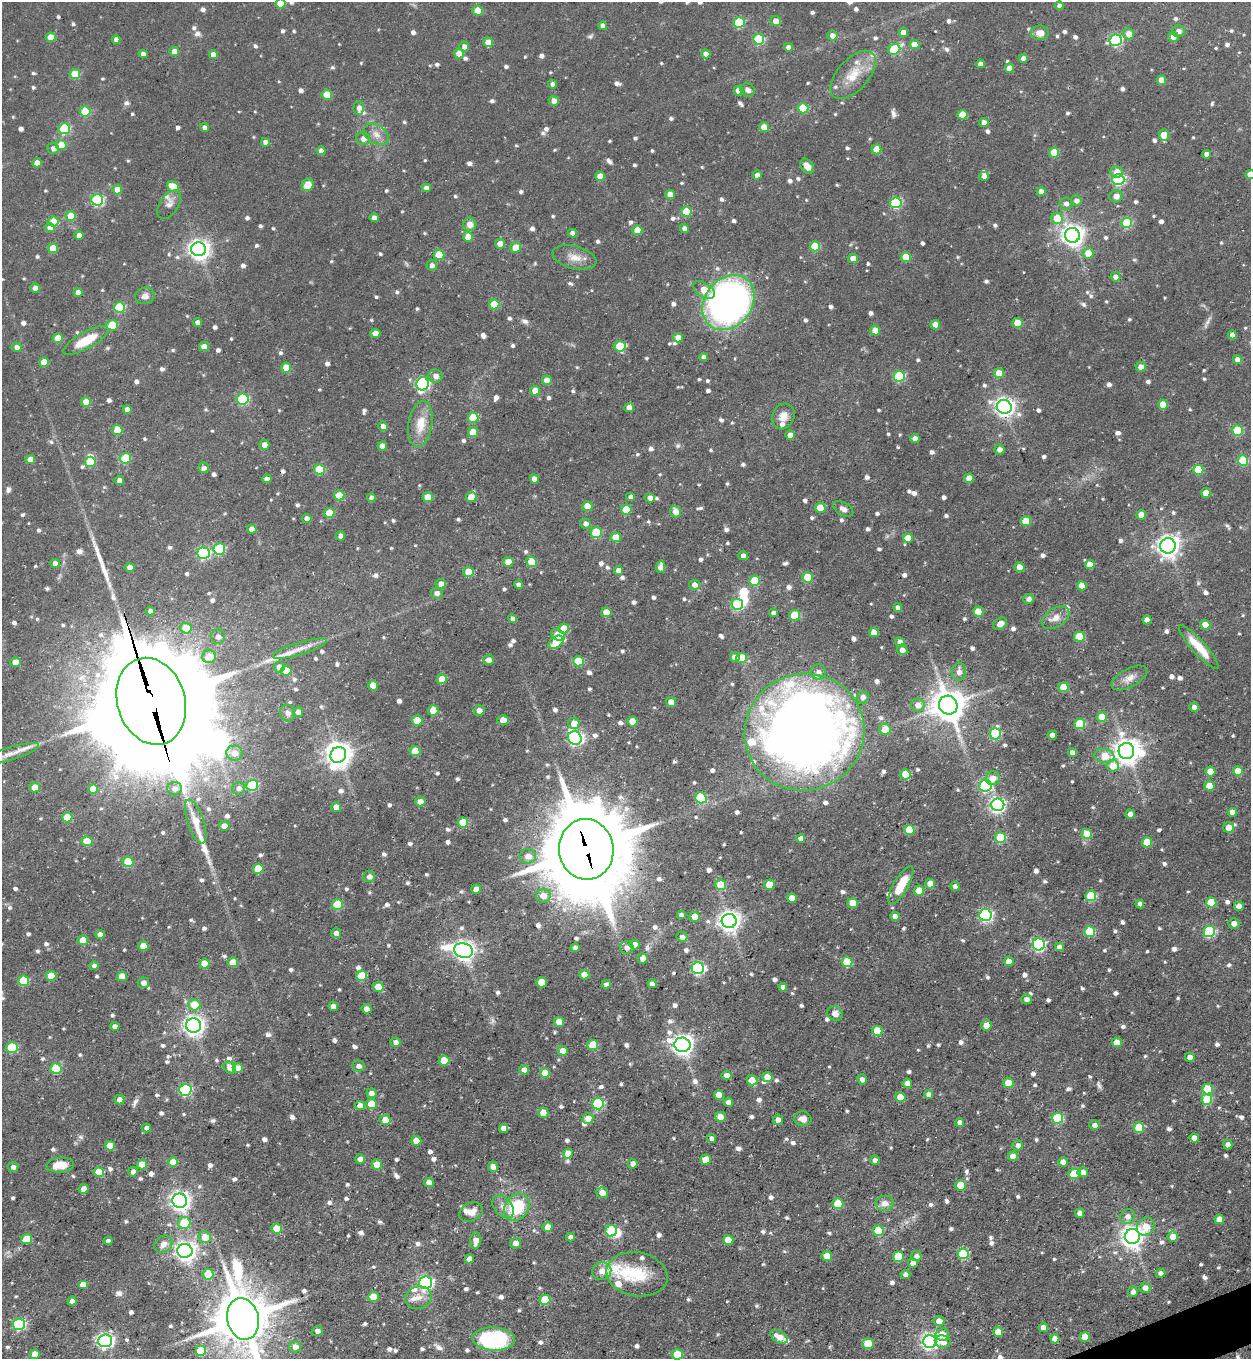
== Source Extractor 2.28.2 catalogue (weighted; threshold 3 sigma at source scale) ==
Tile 6 of 4 x 4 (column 2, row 2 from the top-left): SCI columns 1524-2772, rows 2717-4073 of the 5415 x 5431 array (HDU 1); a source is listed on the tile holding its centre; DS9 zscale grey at full resolution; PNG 1253 x 1361 px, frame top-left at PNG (2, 2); each listed source drawn as its Kron ellipse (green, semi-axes under 4 px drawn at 4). Shown black and unused: <1% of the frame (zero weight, under 3 of 5 exposures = <1% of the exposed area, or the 3 px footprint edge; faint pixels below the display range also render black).
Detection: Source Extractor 2.28.2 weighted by HDU 2 'WHT'; one run over the whole footprint, this tile lists its part. Background 0.0583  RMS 0.0043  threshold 0.0193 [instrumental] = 3 sigma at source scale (4.5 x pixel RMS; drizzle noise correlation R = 1.50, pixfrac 1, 0.05/0.05 arcsec/px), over >= 5 px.
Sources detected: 1048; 2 too faint to see at this stretch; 10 inside a brighter object's white glare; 1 cosmic-ray / hot-pixel residue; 5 long thin detections or spike segments (spike, bleed or trail) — neither listed nor drawn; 18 inside a brighter listed object's ellipse — not listed separately; of the other 1012, all 500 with FLUX_AUTO >= 1.87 (the completeness limit of this list) listed and drawn (512 fainter detections not listed), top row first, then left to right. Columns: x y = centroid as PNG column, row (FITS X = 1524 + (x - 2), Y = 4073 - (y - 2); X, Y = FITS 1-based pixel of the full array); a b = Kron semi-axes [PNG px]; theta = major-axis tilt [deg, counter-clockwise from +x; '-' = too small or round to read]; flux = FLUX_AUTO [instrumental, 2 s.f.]
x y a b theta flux
281 4 5 5 - 13
1059 6 4 4 - 2.4
478 11 5 5 - 12
776 21 5 5 - 4.6
739 22 5 5 - 31
603 26 4 4 - 3.1
1178 31 6 6 - 2.3
903 32 4 4 - 5.1
1040 33 9 7 1 3.8
1129 34 5 5 - 5.1
832 36 5 5 - 2.9
51 37 5 5 - 8.2
1173 37 5 5 - 2.8
759 39 5 5 - 32
116 40 4 4 - 2.5
1116 40 6 5 - 58
488 42 5 5 - 7.1
914 45 5 4 - 7.3
464 46 5 5 - 2.4
788 47 4 4 - 2.2
894 49 6 5 - 22
174 51 5 4 - 4.8
143 54 4 4 - 2.8
459 54 5 5 - 7.7
706 54 4 4 - 3.4
213 55 4 4 - 4.3
1023 58 4 4 - 2.8
980 64 4 4 - 2.5
1009 68 4 4 - 5.3
75 74 5 5 - 14
853 75 29 15 48 11
1161 80 5 4 - 5.2
552 84 4 4 - 2
748 90 7 6 - 2
738 91 5 4 - 5.5
327 95 5 5 - 11
554 101 5 5 - 3.5
359 108 7 5 89 2.5
803 108 5 5 - 22
85 111 5 5 - 21
962 115 5 5 - 11
984 123 4 4 - 3.5
204 127 4 4 - 2
764 127 5 4 - 6.3
64 129 5 5 - 34
376 134 14 9 -34 3.5
1164 135 5 5 - 11
363 139 7 6 - 2.5
265 142 4 4 - 3
61 145 5 5 - 11
53 148 5 5 - 2.2
876 149 5 5 - 9.5
321 151 4 4 - 2.7
1054 152 5 5 - 10
1206 154 4 4 - 2.9
37 163 5 4 - 5
807 166 8 6 -53 4
1117 172 6 5 - 4.8
757 175 5 4 - 2.2
1250 175 5 4 - 4.3
600 176 5 4 - 6.1
984 176 5 4 - 2
1118 179 6 5 - 60
308 185 6 5 - 5.6
173 187 6 5 - 10
426 188 4 4 - 2.8
117 189 5 5 - 4.9
1041 191 4 4 - 2.9
670 195 5 4 - 4.8
1116 196 6 6 - 2.9
97 200 6 5 - 53
1076 201 5 5 - 2.4
896 203 5 5 - 39
1066 204 6 6 - 2.3
169 205 16 9 56 2.9
686 212 5 5 - 18
71 216 5 5 - 9.9
374 218 4 4 - 2.7
1057 218 6 5 - 11
53 222 5 5 - 13
1127 223 5 5 - 24
470 224 7 6 - 2.7
50 227 5 4 - 5
684 228 5 4 - 2.2
637 230 5 5 - 7.6
573 233 4 4 - 2.7
79 235 4 4 - 3.7
1072 235 7 7 - 320
468 237 5 5 - 6.9
500 244 5 4 - 5.6
815 246 5 5 - 16
515 247 6 5 - 6.2
53 248 5 5 - 10
198 249 7 7 - 270
1088 253 5 5 - 7.2
439 255 5 5 - 14
574 257 22 11 -14 5.5
906 257 5 5 - 11
853 258 5 4 - 4.5
432 265 5 5 - 2
1115 277 5 4 - 2.7
35 288 5 4 - 4.1
704 290 12 7 -32 9
78 292 4 4 - 4.3
145 296 9 8 - 2.2
728 302 30 23 52 200
494 304 5 5 - 16
119 307 5 5 - 29
198 322 4 4 - 2.5
1017 323 5 5 - 8.6
112 325 6 5 - 18
935 325 4 4 - 4.8
875 330 5 4 - 6.3
375 333 5 4 - 4.7
1232 335 4 4 - 2.5
58 338 5 5 - 7.6
678 338 5 5 - 4.2
86 340 25 8 29 12
620 346 6 5 - 16
17 347 5 4 - 2.4
204 347 5 4 - 4
703 357 4 4 - 2
1237 360 4 4 - 2.9
44 362 5 5 - 8.5
1141 367 5 5 - 3.1
286 368 5 5 - 8.2
999 373 5 5 - 8.1
435 376 7 6 - 2.8
899 376 5 5 - 34
547 380 5 4 - 6.3
423 384 6 6 - 75
535 391 5 4 - 7.4
242 399 6 5 - 42
86 402 5 4 - 6.8
1163 405 5 5 - 9.9
629 407 5 4 - 3.2
1004 407 7 7 - 230
127 409 4 4 - 3.4
783 416 13 11 67 4.4
473 418 5 5 - 12
420 424 23 12 81 8.7
383 426 5 4 - 2.6
117 430 5 5 - 7.7
1237 430 5 5 - 25
473 432 5 5 - 10
790 435 4 4 - 3.2
915 439 4 4 - 3.5
264 445 5 5 - 3.2
382 446 4 4 - 3.9
999 450 5 5 - 2.5
126 458 5 5 - 15
30 460 5 4 - 4.4
1243 460 5 5 - 24
90 462 5 5 - 16
204 468 5 5 - 2.1
319 469 5 5 - 20
1198 470 5 5 - 17
969 478 5 4 - 5.4
267 479 5 4 - 2.7
534 479 5 4 - 3.2
119 480 4 4 - 2.4
1206 493 5 5 - 5.6
339 495 5 5 - 9.9
428 497 5 5 - 11
471 497 5 5 - 6.4
630 497 4 4 - 2.1
371 498 4 4 - 2.3
650 498 5 4 - 2.4
587 506 5 4 - 7.3
820 508 5 5 - 8.8
843 509 11 6 -31 2.1
626 510 5 5 - 12
676 512 6 5 - 4.6
329 513 5 5 - 13
1141 515 5 4 - 5.8
307 518 5 4 - 2.4
1026 521 5 5 - 10
586 523 5 5 - 2.1
252 529 5 4 - 3.3
596 533 5 5 - 24
340 536 5 4 - 2.2
616 537 5 5 - 9.5
908 538 5 5 - 7.5
1168 546 8 7 - 320
219 549 6 5 - 33
203 553 6 5 - 60
743 556 5 4 - 2.3
508 562 5 4 - 5
532 562 5 5 - 12
55 563 4 4 - 2.8
1090 565 5 4 - 5
661 567 6 4 79 3.7
1019 567 5 4 - 6.5
130 568 5 4 - 3.7
618 571 4 4 - 3.2
469 572 5 5 - 12
807 577 5 5 - 14
755 581 5 5 - 19
441 584 5 5 - 2.9
518 585 4 4 - 2
694 585 5 5 - 3.1
1082 586 5 4 - 5.2
437 593 6 5 - 2.1
1029 599 5 5 - 2.1
737 604 6 5 - 37
898 608 4 4 - 2.1
150 611 4 4 - 2.3
606 612 5 5 - 9.5
978 612 5 5 - 11
774 613 4 4 - 2
795 615 5 5 - 15
512 618 4 4 - 2.1
1056 618 15 9 31 4
1147 620 4 4 - 3
1000 624 7 5 33 2.7
1205 625 5 4 - 5.6
186 628 5 5 - 9.9
564 628 5 5 - 7.3
874 632 5 4 - 4.9
558 635 7 5 -31 13
218 637 7 7 - 2.3
1079 637 5 5 - 16
556 642 8 5 35 12
900 642 5 4 - 3.6
1199 647 28 7 -48 9.1
300 649 28 6 17 4.9
902 650 5 5 - 2.2
209 657 7 6 - 7.4
735 657 5 4 - 3.7
741 658 5 5 - 12
488 660 5 5 - 2.7
578 661 5 5 - 15
15 662 5 4 - 7.1
279 667 5 5 - 4.2
286 671 5 5 - 8.4
818 672 7 7 - 2
959 672 9 7 87 2.7
1129 678 19 9 28 3.9
442 679 5 5 - 8.9
373 686 5 5 - 7.5
1063 687 5 5 - 9.4
863 697 6 6 - 1.9
151 701 44 34 -73 17000
671 702 5 5 - 4.5
918 705 7 6 - 4
948 705 9 9 - 910
1194 707 5 4 - 2.8
433 710 5 5 - 9.1
479 711 5 5 - 3
298 712 5 5 - 2.1
288 713 8 7 - 1.9
1102 717 5 5 - 9.9
417 720 5 5 - 12
503 720 5 4 - 5.6
632 721 5 5 - 6.1
574 723 6 5 - 5.5
1080 724 5 5 - 23
885 729 6 5 - 6.4
804 732 60 58 27 550
995 734 5 5 - 31
1052 735 5 4 - 2.1
575 738 7 6 - 100
415 751 5 5 - 11
1126 751 8 7 - 490
234 753 8 7 - 4.5
1072 753 4 4 - 2.8
10 754 30 6 17 5.5
338 755 8 7 - 440
1104 756 10 7 -10 7.8
1113 766 6 6 - 7.1
1238 771 5 4 - 7.8
1210 772 5 5 - 7.1
905 774 5 5 - 13
993 778 7 7 - 4.3
252 785 6 5 - 34
985 786 6 6 - 63
1209 786 5 5 - 10
34 787 5 5 - 6.4
239 788 6 6 - 2.3
93 789 5 4 - 6.8
174 789 7 6 - 2.4
701 798 6 5 - 31
420 801 5 5 - 3.4
998 805 6 6 - 120
336 807 5 4 - 4.3
1232 812 4 4 - 3.7
1130 814 4 4 - 3.4
67 817 5 5 - 12
196 821 23 8 -72 8
463 823 5 5 - 14
224 826 5 5 - 3.2
1229 827 5 5 - 4.6
909 830 5 5 - 11
1087 834 5 5 - 12
801 838 4 4 - 2.3
1000 838 5 5 - 20
87 841 5 5 - 12
1147 842 5 5 - 11
586 849 30 27 -83 5700
528 856 8 7 - 3.6
128 862 5 5 - 16
258 869 5 5 - 15
369 876 6 5 - 2.4
930 884 5 5 - 5.5
721 885 5 5 - 14
769 885 5 5 - 11
901 885 21 7 60 11
955 886 4 4 - 2.4
476 889 5 4 - 4
919 891 5 5 - 7.5
543 896 7 7 - 3.8
1091 896 5 5 - 21
792 898 5 5 - 5.5
1211 902 5 5 - 16
853 903 5 5 - 10
1140 904 4 4 - 2.2
337 905 5 5 - 18
1239 906 5 4 - 2.8
681 915 4 4 - 2.1
985 915 6 6 - 78
895 916 5 4 - 2.3
695 917 5 5 - 6.3
729 921 7 7 - 300
1234 923 5 5 - 2.8
1209 931 6 5 - 43
1090 932 5 5 - 26
336 933 5 5 - 2.2
100 934 4 4 - 2.9
682 937 5 5 - 2.3
83 940 5 5 - 7.6
1039 944 6 6 - 75
634 945 5 4 - 5
143 946 5 5 - 6.2
1059 947 4 4 - 2.8
575 948 4 4 - 2
627 948 7 6 - 2.1
464 950 9 7 -12 270
643 958 5 5 - 3.9
1009 961 5 4 - 4.6
233 962 5 5 - 8.1
847 962 5 5 - 17
204 964 5 5 - 7.9
94 966 4 4 - 2
698 968 6 6 - 68
584 975 5 4 - 5.9
51 976 5 5 - 8.4
122 976 5 5 - 6.7
361 976 5 5 - 16
23 981 5 5 - 22
541 982 5 5 - 9.6
143 983 6 5 - 2.9
606 984 4 4 - 1.9
652 984 4 4 - 2.4
378 987 5 5 - 7.4
783 987 4 4 - 2.1
1026 999 5 5 - 1.9
194 1005 6 6 - 9.5
333 1006 5 4 - 3.8
366 1009 5 4 - 3.4
835 1014 8 7 - 2.6
559 1022 5 5 - 7
193 1025 7 7 - 260
986 1025 5 5 - 4.3
114 1026 5 4 - 1.9
877 1031 5 5 - 12
396 1042 5 4 - 2.5
1117 1042 5 5 - 5.1
593 1045 5 5 - 14
682 1045 8 7 - 260
12 1048 6 5 - 27
563 1051 5 4 - 6
1190 1057 5 4 - 4.6
444 1061 5 5 - 14
358 1066 6 5 - 2.2
230 1067 6 5 - 3.5
238 1068 5 5 - 4.6
56 1069 5 5 - 22
524 1070 5 4 - 3.3
545 1073 5 5 - 7.5
727 1075 5 4 - 4.5
767 1077 5 5 - 5.5
862 1079 5 4 - 1.9
752 1080 5 5 - 7.7
907 1083 4 4 - 4.6
1008 1083 5 5 - 11
1207 1089 5 5 - 17
185 1090 6 5 - 54
371 1093 5 5 - 2.7
928 1094 4 4 - 2.2
719 1095 5 5 - 5.8
900 1097 5 5 - 6.6
1207 1099 5 5 - 20
119 1100 5 5 - 3.5
728 1102 4 4 - 2.2
371 1104 5 5 - 10
598 1104 6 5 - 39
360 1106 5 4 - 3.7
543 1113 5 5 - 8.4
720 1117 5 5 - 3.9
588 1118 5 5 - 6.2
1057 1118 5 5 - 30
803 1119 9 7 -11 3
385 1120 5 5 - 5.6
778 1120 5 5 - 2.6
960 1123 4 4 - 2.8
1094 1125 5 4 - 2.4
146 1128 4 4 - 2.2
503 1128 4 4 - 2.9
1139 1128 5 5 - 17
712 1138 4 4 - 2.1
1194 1138 4 4 - 4.2
416 1141 5 5 - 6.1
1018 1145 5 5 - 2.1
1228 1145 4 4 - 2.8
110 1146 5 5 - 7.2
568 1154 5 5 - 7
1013 1156 5 4 - 5.1
360 1159 4 4 - 3.4
706 1160 5 5 - 8
875 1160 5 4 - 2.1
173 1162 5 5 - 7.2
1063 1162 5 4 - 4.3
633 1164 5 5 - 2.9
60 1165 14 7 5 7.1
142 1165 5 5 - 8
377 1165 5 5 - 6.5
13 1167 5 5 - 1.9
493 1167 5 5 - 2.8
99 1172 5 5 - 11
133 1172 5 4 - 2.2
1083 1172 5 5 - 3.4
1074 1174 6 5 - 13
429 1182 5 4 - 4.4
960 1185 5 5 - 13
84 1189 5 4 - 4.1
602 1193 5 5 - 4.3
180 1201 7 7 - 240
885 1203 9 7 8 3.9
838 1204 5 5 - 18
503 1207 13 8 -50 3.5
517 1207 14 11 52 21
471 1212 12 9 28 3.9
1080 1213 5 4 - 3.6
1128 1216 7 7 - 2.5
1219 1219 5 4 - 5
184 1223 6 6 - 15
1146 1226 9 8 - 7
548 1227 5 5 - 4.9
277 1228 5 5 - 13
611 1231 6 5 - 36
878 1231 5 5 - 17
1132 1236 7 7 - 350
205 1237 6 5 - 6.7
570 1237 4 4 - 2.3
1173 1237 5 5 - 5.8
26 1239 5 5 - 12
728 1240 5 5 - 7.5
108 1241 4 4 - 2
476 1241 8 5 84 3.6
515 1243 5 5 - 3.1
163 1244 10 7 43 3.2
185 1251 7 7 - 250
963 1254 5 5 - 30
827 1256 5 5 - 7.2
916 1256 5 5 - 2.1
898 1257 5 5 - 22
469 1259 4 4 - 3.2
913 1263 4 4 - 3.2
602 1271 9 8 - 3.7
1161 1273 5 4 - 2
208 1274 5 5 - 13
637 1274 31 22 -11 18
905 1275 5 4 - 1.9
426 1283 6 6 - 98
83 1284 5 4 - 4.5
1145 1288 5 5 - 2.8
1133 1292 5 5 - 1.9
373 1297 5 5 - 10
418 1298 13 11 14 3.8
545 1300 5 5 - 17
72 1301 4 4 - 2.3
243 1319 21 15 -78 2500
939 1321 5 5 - 3.7
19 1324 6 5 - 59
1043 1327 5 4 - 3.7
317 1331 5 5 - 1.9
998 1332 5 5 - 6.4
942 1335 7 6 - 6.3
779 1337 9 5 -30 4.7
1085 1337 5 5 - 7.3
494 1339 21 11 -4 40
1055 1339 4 4 - 3.6
105 1341 7 6 - 140
930 1341 7 6 - 160
943 1342 8 6 -9 3.3
868 1344 6 5 - 15
295 1347 6 5 - 3.3
201 1351 5 5 - 16
35 1354 5 5 - 5.4
677 1354 5 5 - 15
Overlapping masked pixels (flux is a lower limit): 2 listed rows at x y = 151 701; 586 849
Isophote crosses this tile's border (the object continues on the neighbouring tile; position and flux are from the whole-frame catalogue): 4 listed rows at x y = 281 4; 1250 175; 10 754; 243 1319